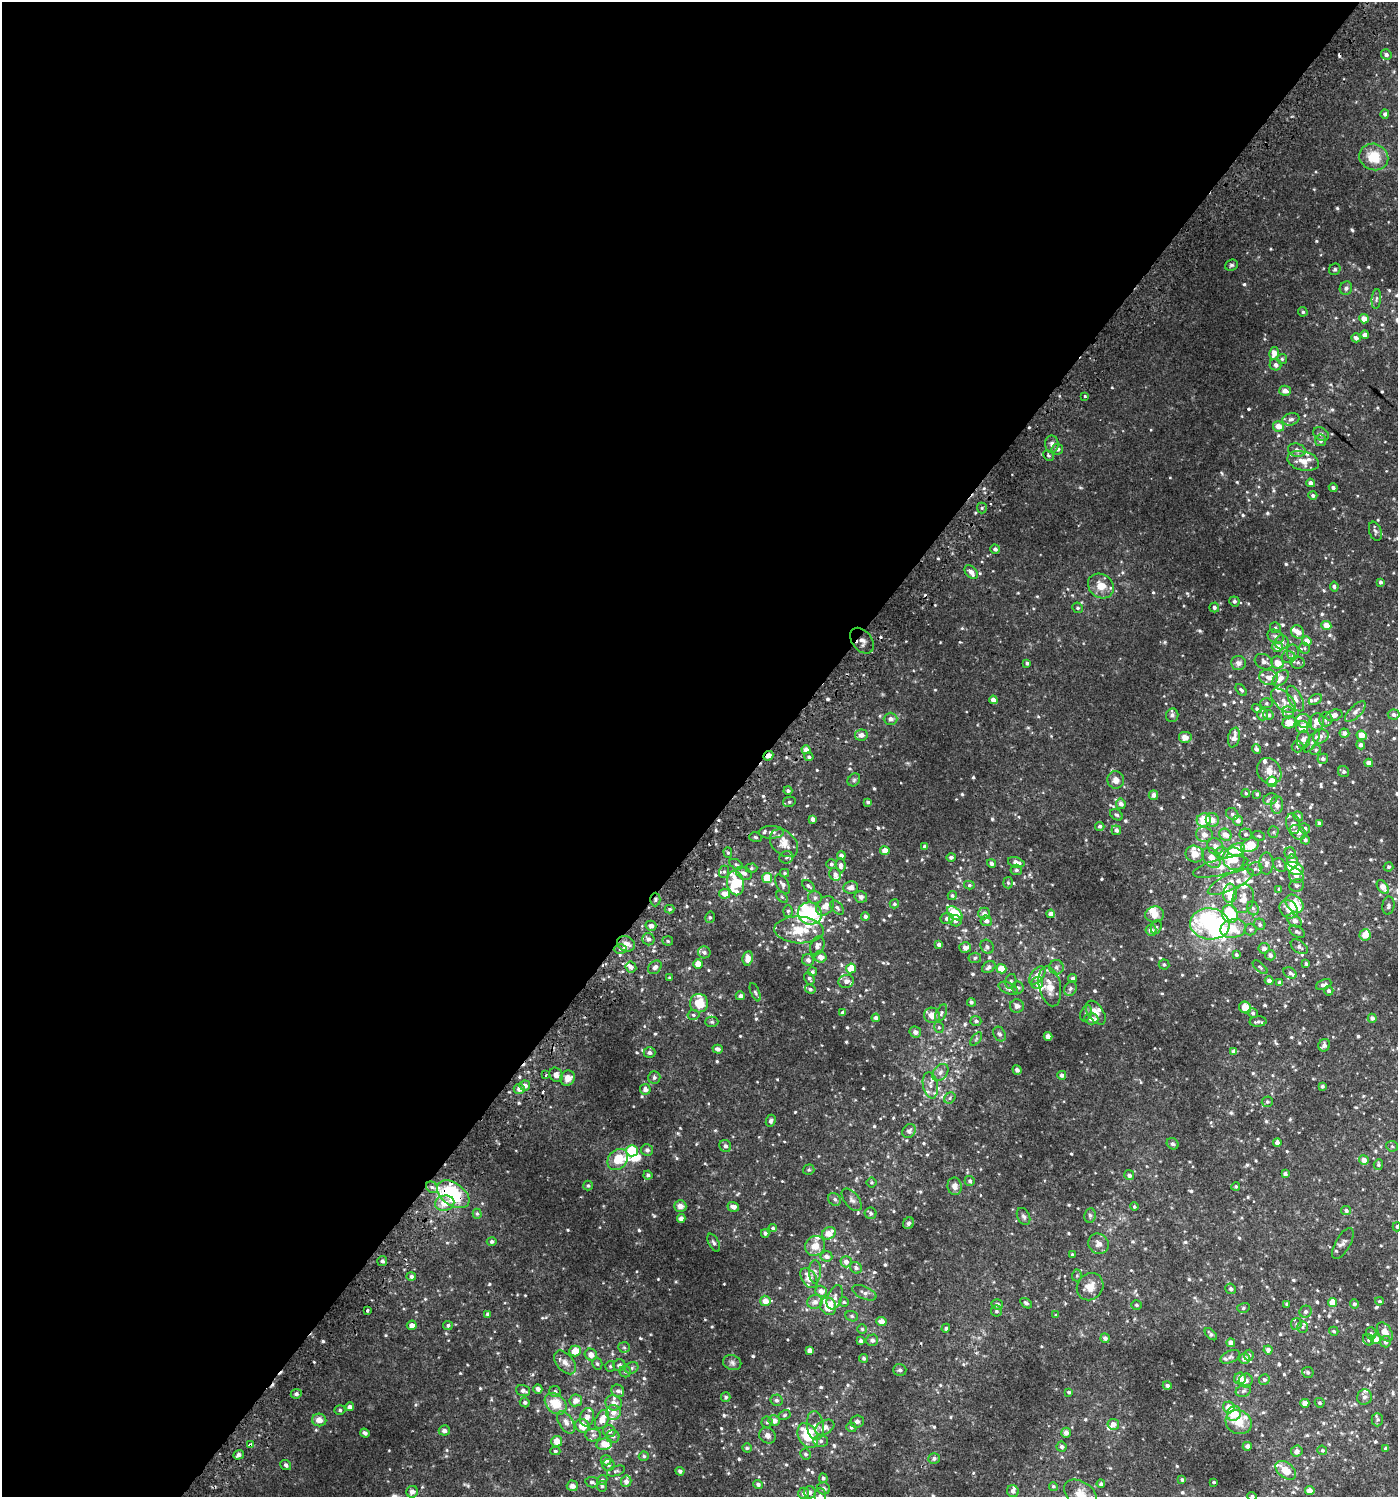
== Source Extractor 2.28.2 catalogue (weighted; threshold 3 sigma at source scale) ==
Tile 5 of 4 x 4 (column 1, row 2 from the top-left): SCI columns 230-1625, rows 3037-4531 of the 6112 x 6088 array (HDU 1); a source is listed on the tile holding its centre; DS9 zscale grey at full resolution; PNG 1400 x 1499 px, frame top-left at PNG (2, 2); each listed source drawn as its Kron ellipse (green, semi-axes under 4 px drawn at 4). Shown black and unused: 55% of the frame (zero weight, under 2 of 3 exposures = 3% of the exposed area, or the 3 px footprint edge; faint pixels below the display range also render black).
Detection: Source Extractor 2.28.2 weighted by HDU 2 'WHT'; one run over the whole footprint, this tile lists its part. Background 0.00622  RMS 0.0033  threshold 0.0148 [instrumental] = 3 sigma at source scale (4.5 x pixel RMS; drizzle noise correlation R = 1.50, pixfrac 1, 0.0396/0.0396 arcsec/px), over >= 5 px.
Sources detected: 868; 3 inside a brighter object's white glare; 10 cosmic-ray / hot-pixel residue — neither listed nor drawn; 81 inside a brighter listed object's ellipse — not listed separately; of the other 774, all 500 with FLUX_AUTO >= 0.472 (the completeness limit of this list) listed and drawn (274 fainter detections not listed), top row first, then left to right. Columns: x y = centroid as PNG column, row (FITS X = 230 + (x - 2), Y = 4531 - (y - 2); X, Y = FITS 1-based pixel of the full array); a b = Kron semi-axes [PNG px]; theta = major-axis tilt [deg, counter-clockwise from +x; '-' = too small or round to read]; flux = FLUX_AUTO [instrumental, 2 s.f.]
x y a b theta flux
1386 55 5 5 - 0.77
1385 114 5 4 - 0.7
1374 157 15 13 -24 7.3
1231 265 6 5 - 0.59
1335 269 6 5 - 0.54
1346 288 7 6 - 0.76
1376 299 10 4 84 0.71
1303 312 5 4 - 0.61
1364 319 5 4 - 2.9
1365 335 4 4 - 1.5
1356 338 4 4 - 1.2
1274 353 6 5 - 2.6
1282 359 5 5 - 0.52
1275 365 6 5 - 1.1
1285 391 6 5 - 1.9
1085 396 3 3 - 0.73
1291 419 8 6 16 0.97
1278 426 5 5 - 3
1321 434 8 6 -28 1.1
1320 440 6 5 - 0.86
1052 444 8 7 - 1.2
1057 449 6 5 - 1
1297 450 9 6 -16 1.5
1049 456 6 5 - 0.55
1303 461 16 9 -14 3.7
1311 483 4 4 - 1.3
1333 488 4 4 - 0.72
1313 495 4 4 - 0.72
982 508 5 5 - 0.49
1375 531 10 6 -70 0.73
995 549 5 4 - 1
971 572 8 5 -48 1.9
1380 582 3 3 - 0.78
1101 586 14 11 -36 4.5
1334 586 5 4 - 0.57
1234 601 5 5 - 0.57
1214 607 5 5 - 0.79
1078 608 5 5 - 0.55
1326 625 5 4 - 3.9
1275 628 5 5 - 0.52
1298 632 7 6 - 2.7
1276 636 8 6 -29 1.3
862 641 14 10 -50 3.4
1307 641 5 4 - 3.1
1282 642 7 7 - 1.4
1277 647 5 5 - 3.3
1305 648 5 5 - 0.49
1293 652 7 6 - 0.95
1288 657 7 6 - 0.83
1264 662 9 7 -28 1.6
1298 662 7 6 - 0.83
1027 663 4 4 - 0.6
1238 663 7 7 - 1.4
1277 663 6 6 - 3.4
1268 677 9 7 -8 2.2
1281 678 10 6 46 2.4
1241 690 7 4 -49 0.55
1295 699 14 6 -63 1.8
993 700 4 4 - 2.3
1315 700 7 5 33 0.75
1283 701 15 8 -43 2.2
1266 703 6 5 - 0.51
1257 709 5 4 - 0.64
1288 712 6 5 - 0.77
1355 712 13 6 44 1.2
1262 714 6 5 - 0.84
1172 715 7 6 - 0.88
1268 715 5 5 - 1.1
1334 715 8 5 15 1.9
1394 715 6 5 - 0.94
890 719 7 6 - 1.6
1326 719 7 6 - 0.88
1304 721 8 6 -32 1
1289 722 7 6 - 4.4
1317 722 8 7 - 3.4
1302 727 6 6 - 3.5
1344 733 5 4 - 1.4
861 735 6 5 - 1.8
1362 735 5 4 - 3.7
1321 736 8 6 28 1.2
1185 737 7 6 - 1.9
1234 738 10 6 77 2.2
1303 740 9 6 85 2.1
1312 741 12 4 56 0.92
1361 745 4 4 - 1.2
1298 746 6 6 - 0.67
1256 749 5 4 - 0.76
806 750 4 4 - 2.2
1316 750 5 4 - 0.5
768 756 5 4 - 1.7
809 757 4 4 - 0.77
1323 759 5 5 - 0.91
1369 763 4 4 - 1.7
1269 771 14 11 -58 2.9
1343 772 6 5 - 0.83
854 780 7 5 46 0.62
1116 780 9 8 - 2.3
1272 782 5 5 - 5.4
788 791 4 4 - 0.69
1246 793 4 4 - 0.51
1257 794 4 3 - 0.75
1153 795 5 4 - 1.4
1270 799 7 5 23 0.83
789 802 6 5 - 0.58
868 802 4 4 - 0.64
1121 804 5 4 - 1.4
1277 805 9 6 89 1.9
1232 814 7 5 -44 0.69
1116 815 7 5 -36 0.62
1298 816 5 4 - 0.58
813 819 4 4 - 1.4
1204 820 7 6 - 6.1
1212 820 7 6 - 2.3
1238 821 5 5 - 1.3
1319 823 4 3 - 1
1293 824 10 7 -76 1.5
1100 826 4 4 - 0.77
1305 828 5 5 - 0.86
1116 830 5 4 - 1.1
771 832 12 6 2 1.6
1273 832 5 5 - 0.49
1298 832 9 6 -33 2.3
1245 834 6 6 - 0.76
1204 835 8 7 - 2
1225 835 6 5 - 2.3
1259 836 6 4 -19 0.47
755 837 6 4 -17 0.55
1305 840 5 4 - 0.74
784 843 16 11 -44 4.1
1250 845 9 6 24 8.1
924 846 4 4 - 0.58
1215 846 8 7 - 1.9
1237 850 9 6 17 6.9
885 851 4 4 - 3.2
728 853 5 4 - 0.56
1222 853 7 6 - 0.96
1290 853 6 5 - 1.3
1195 854 9 8 - 2.9
841 855 4 4 - 1.2
786 857 7 6 - 0.76
951 857 5 4 - 0.95
1212 858 11 8 -52 3.2
1234 859 11 10 - 5.7
1293 861 6 5 - 1.7
1016 862 8 5 -15 2.2
991 863 4 4 - 1.2
1266 863 11 7 -89 1.6
736 864 7 4 -28 0.53
831 864 5 5 - 0.61
841 865 7 5 -85 1.2
1280 865 7 6 - 0.74
1221 867 28 8 14 4.1
1388 867 5 4 - 0.6
751 868 6 4 3 0.54
1255 869 7 6 - 0.97
1295 869 9 6 -23 9.8
1016 870 6 5 - 0.69
724 872 6 5 - 0.59
744 873 8 6 -27 1.3
785 873 4 4 - 0.51
835 874 6 5 - 1.3
1296 876 8 6 -45 1.4
767 878 5 5 - 7.1
1231 882 25 8 25 5.3
735 883 12 8 -79 16
1008 883 5 5 - 0.51
783 884 11 6 -58 1
969 885 5 4 - 0.57
1297 885 7 6 - 0.73
809 886 7 4 -42 0.67
851 887 7 6 - 1.7
1383 887 8 5 -55 3.3
1279 889 4 4 - 0.49
1230 893 9 7 85 5.2
725 894 5 5 - 2.4
952 896 4 4 - 0.61
782 897 7 4 -45 0.48
861 897 6 5 - 1.4
815 898 7 6 - 0.92
1243 899 14 10 76 3.8
655 900 7 5 89 0.72
894 904 4 4 - 0.54
1294 904 10 7 -45 11
825 906 11 7 54 2.7
1388 906 9 6 82 0.9
837 907 8 5 -45 0.8
1253 908 7 5 -67 0.8
669 909 5 4 - 0.47
1289 909 10 8 -49 3.6
788 911 5 5 - 0.59
810 913 12 11 - 15
955 913 9 5 -40 10
984 914 6 5 - 1.8
1051 914 4 4 - 1.8
1155 914 9 8 - 2.7
1230 914 9 8 - 26
865 916 4 4 - 0.99
710 917 6 4 76 0.56
947 919 6 5 - 1.3
955 921 6 5 - 1.1
986 921 6 5 - 1.4
1294 921 8 5 -42 1.7
1210 924 20 15 -5 37
1260 924 6 5 - 0.8
651 926 5 5 - 1.3
1156 927 7 5 70 0.56
1233 929 13 9 12 6.6
1250 929 6 6 - 0.63
799 930 25 13 -3 7.8
1151 930 5 5 - 1.7
1297 932 8 5 -29 0.72
1365 935 5 5 - 3.1
648 939 6 6 - 1
668 941 5 4 - 0.54
626 944 9 7 -27 2
939 944 4 4 - 1.2
817 946 10 6 67 1.3
965 947 6 5 - 1.6
987 947 7 6 - 0.75
1299 947 9 6 -36 1
1264 948 5 5 - 1.3
620 949 6 5 - 0.65
704 952 6 6 - 0.87
1236 955 4 4 - 0.6
1270 955 5 5 - 1.3
820 957 6 5 - 2
748 958 7 5 82 2.4
975 958 6 5 - 0.58
808 960 6 6 - 1.1
698 964 5 4 - 2.9
1306 964 3 3 - 0.61
1164 965 5 5 - 0.63
631 967 6 5 - 1.2
655 967 8 5 50 1.2
989 967 7 5 35 1.2
1056 967 7 7 - 1
1260 967 9 4 -40 0.49
851 968 5 5 - 4.6
1001 969 5 4 - 5.4
812 972 4 4 - 0.59
1290 973 7 5 -28 0.79
1037 975 10 6 51 3.7
670 978 3 3 - 0.56
809 978 6 5 - 0.65
1073 978 4 4 - 0.84
846 981 8 6 12 1.4
1011 981 7 5 77 0.64
1269 981 4 4 - 1.5
1280 982 4 4 - 1.1
1037 983 6 6 - 1.1
1324 984 8 4 23 1.2
1050 986 20 11 -77 4.9
1017 987 6 6 - 0.68
1008 988 10 5 -24 1
810 989 5 4 - 0.69
1070 989 7 6 - 0.93
1329 991 5 4 - 0.91
755 992 10 4 -67 0.64
740 996 4 4 - 1
971 1002 4 4 - 0.66
699 1003 9 9 - 5.7
1017 1006 7 7 - 1.3
1245 1007 6 5 - 4.5
842 1012 4 4 - 0.58
941 1013 9 5 65 0.77
1086 1013 8 5 69 0.8
1096 1013 13 7 -55 2.6
1253 1013 5 4 - 0.65
693 1015 6 5 - 0.64
932 1015 8 7 - 2.8
876 1018 4 4 - 1.1
1372 1018 4 4 - 1.2
1091 1019 7 5 -2 1.7
976 1021 5 5 - 0.9
1258 1021 8 5 3 0.86
712 1022 6 5 - 0.55
939 1027 6 4 -69 0.49
915 1032 6 5 - 1.3
1000 1034 8 6 -60 0.95
1048 1036 4 4 - 2.2
976 1039 8 4 54 0.5
1324 1045 6 5 - 1.3
718 1049 5 4 - 0.99
1234 1051 4 4 - 1.6
650 1053 6 5 - 1.1
1017 1070 5 4 - 0.63
940 1072 10 6 51 1.4
546 1075 3 3 - 0.67
556 1075 8 6 -57 1.6
1062 1075 4 4 - 1.1
654 1077 6 6 - 0.73
568 1078 8 7 - 2.7
525 1085 5 5 - 1.7
930 1085 13 7 -78 1.9
1322 1086 4 3 - 0.59
519 1089 5 5 - 1.6
645 1089 5 5 - 1.3
950 1098 6 5 - 0.59
1267 1102 5 5 - 0.64
771 1121 6 4 66 0.69
909 1131 7 6 - 1.2
1277 1143 4 4 - 1.5
1173 1144 6 5 - 0.6
725 1146 6 6 - 1
1392 1146 6 5 - 0.53
647 1150 6 6 - 1
632 1151 6 5 - 17
618 1159 12 9 50 6.7
1364 1160 5 4 - 2.6
1378 1165 5 4 - 0.52
809 1170 6 5 - 0.57
1285 1174 4 3 - 0.7
648 1175 4 4 - 0.72
1129 1175 5 5 - 1.1
970 1181 5 5 - 0.69
871 1182 5 5 - 0.49
588 1186 5 5 - 0.55
955 1186 9 7 -82 1.9
1236 1186 4 4 - 0.49
432 1187 6 5 - 0.81
453 1194 18 11 -35 26
835 1199 7 5 -46 0.81
852 1200 13 7 -51 1.3
445 1203 10 7 14 3.9
680 1206 6 6 - 2.2
1134 1206 4 4 - 0.54
733 1207 6 5 - 1.6
1346 1211 5 4 - 0.84
871 1213 6 6 - 0.77
477 1214 5 4 - 0.52
1090 1215 7 5 81 0.68
1024 1216 9 6 -63 0.78
681 1219 4 4 - 1.7
908 1223 6 5 - 0.66
1397 1227 4 3 - 0.48
773 1228 4 4 - 0.64
765 1233 4 4 - 0.73
829 1233 7 5 34 3.4
492 1241 5 4 - 0.74
714 1243 10 5 -62 0.79
1098 1244 10 10 - 2
1343 1244 17 7 60 1.5
815 1246 10 9 - 3.3
1072 1255 4 4 - 0.5
826 1256 6 5 - 1.3
382 1261 5 5 - 0.82
846 1262 6 5 - 1.5
856 1268 6 5 - 1
815 1272 11 6 90 1.1
1077 1275 6 5 - 0.52
411 1277 5 4 - 0.94
809 1278 11 7 -56 2.8
1090 1287 14 12 49 3.6
1231 1289 5 5 - 0.75
821 1291 6 5 - 1.9
864 1293 13 6 -25 1.3
835 1297 13 7 68 1.6
765 1301 5 5 - 2.6
1379 1301 4 4 - 0.57
815 1302 7 6 - 1.7
844 1302 5 5 - 0.54
1333 1302 4 4 - 4.6
1026 1303 6 4 -35 0.61
997 1304 6 5 - 1.3
1287 1304 3 3 - 0.54
1354 1304 4 4 - 0.87
1136 1305 5 4 - 0.56
828 1306 9 7 -64 8.9
1243 1308 6 5 - 0.59
368 1310 3 3 - 0.83
996 1311 5 5 - 0.62
1306 1312 6 5 - 0.81
488 1314 4 4 - 0.62
1056 1315 4 3 - 0.51
852 1316 6 5 - 0.52
881 1322 5 4 - 2.4
1296 1324 6 5 - 0.65
412 1325 5 4 - 1.5
448 1325 5 4 - 0.63
1303 1327 6 5 - 0.63
946 1328 5 4 - 0.54
862 1329 5 5 - 0.52
1334 1331 5 4 - 0.52
1385 1332 10 6 -57 3
1371 1333 6 5 - 0.66
1211 1334 7 4 -45 0.75
1105 1338 5 4 - 1
1376 1339 5 5 - 2.9
872 1340 6 5 - 1
1368 1340 6 5 - 0.55
861 1341 4 4 - 1.2
1385 1342 6 5 - 1.2
1231 1343 4 4 - 1.9
624 1347 6 5 - 0.5
810 1350 4 4 - 1.7
1268 1350 4 4 - 1.5
575 1351 6 5 - 4.5
591 1355 6 5 - 2.4
1249 1355 5 5 - 0.86
1230 1357 10 6 25 0.91
863 1358 4 4 - 0.5
1245 1359 5 5 - 2.2
565 1362 14 8 -50 2.3
732 1363 9 7 -20 0.99
597 1364 6 5 - 0.69
619 1365 6 6 - 1.1
610 1366 5 4 - 0.5
632 1368 7 5 22 0.69
900 1370 6 6 - 0.88
625 1371 6 6 - 0.76
1308 1372 6 5 - 0.65
1240 1378 6 5 - 3.3
1264 1380 5 5 - 0.82
1246 1381 7 7 - 1.6
1167 1385 4 4 - 0.75
538 1389 4 4 - 1.3
523 1391 7 5 -19 1.1
618 1391 7 6 - 0.9
1243 1391 8 5 18 0.82
555 1392 6 5 - 0.71
1069 1392 4 3 - 0.52
296 1394 5 4 - 0.78
726 1397 5 4 - 0.52
1364 1397 8 7 - 1.5
576 1400 6 6 - 2.6
776 1400 6 6 - 0.76
525 1402 5 4 - 0.75
614 1403 8 7 - 2.3
1305 1403 4 4 - 2.2
1320 1403 5 4 - 0.59
556 1404 12 9 -43 7.2
350 1407 4 4 - 1.2
1229 1407 6 5 - 3.2
340 1410 5 4 - 0.5
613 1412 7 7 - 2.4
1234 1413 7 6 - 6.2
784 1415 6 4 27 0.51
587 1417 9 7 71 1.9
602 1419 10 6 66 3.3
319 1420 7 6 - 2.4
1377 1420 6 5 - 0.57
774 1421 6 5 - 2.3
857 1421 7 6 - 1
566 1422 12 7 -58 1.8
767 1422 5 5 - 0.57
1239 1422 13 11 -25 5.2
1113 1424 5 5 - 1.7
582 1426 7 6 - 4
815 1426 14 8 -83 2.4
825 1427 10 6 31 2.2
851 1427 5 4 - 0.65
444 1430 5 5 - 1.1
609 1431 6 6 - 1.2
365 1433 5 4 - 0.84
1066 1433 5 4 - 1.8
593 1435 8 6 1 1
767 1435 8 7 - 1.6
808 1435 13 9 -62 14
613 1437 6 6 - 0.84
557 1441 5 5 - 3.6
821 1441 7 6 - 1
604 1444 8 6 10 4.3
250 1445 4 3 - 3.5
1247 1446 4 4 - 0.96
1061 1447 5 5 - 0.79
747 1448 4 4 - 0.49
1385 1448 4 3 - 0.69
1322 1450 5 4 - 0.61
555 1451 5 4 - 0.51
1297 1451 6 5 - 1.4
806 1454 6 5 - 0.69
239 1455 5 4 - 1.2
644 1456 5 4 - 0.59
934 1459 6 5 - 0.87
606 1460 5 5 - 1.1
286 1465 6 4 -40 0.88
609 1465 6 6 - 0.73
1286 1470 12 7 -38 5
616 1471 9 4 18 0.65
680 1471 4 3 - 0.83
823 1478 5 4 - 0.64
602 1480 5 5 - 0.65
1182 1480 4 3 - 0.51
626 1481 6 5 - 1.4
592 1482 6 5 - 0.76
1214 1482 3 3 - 0.49
758 1484 5 4 - 0.88
1101 1484 4 4 - 0.73
572 1486 5 5 - 1.9
602 1486 5 5 - 0.6
1053 1486 4 4 - 0.52
823 1488 6 6 - 0.92
1013 1491 6 5 - 1
1310 1491 5 4 - 2.3
412 1492 6 6 - 1.6
810 1492 6 6 - 1.2
804 1493 6 5 - 1
1080 1494 18 12 -34 3.6
820 1496 7 5 90 0.76
1252 1496 5 4 - 0.74
Overlapping masked pixels (flux is a lower limit): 5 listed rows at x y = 862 641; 768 756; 655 900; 453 1194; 250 1445
Isophote crosses this tile's border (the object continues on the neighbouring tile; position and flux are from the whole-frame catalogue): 4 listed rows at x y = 1397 1227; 1080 1494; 820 1496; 1252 1496